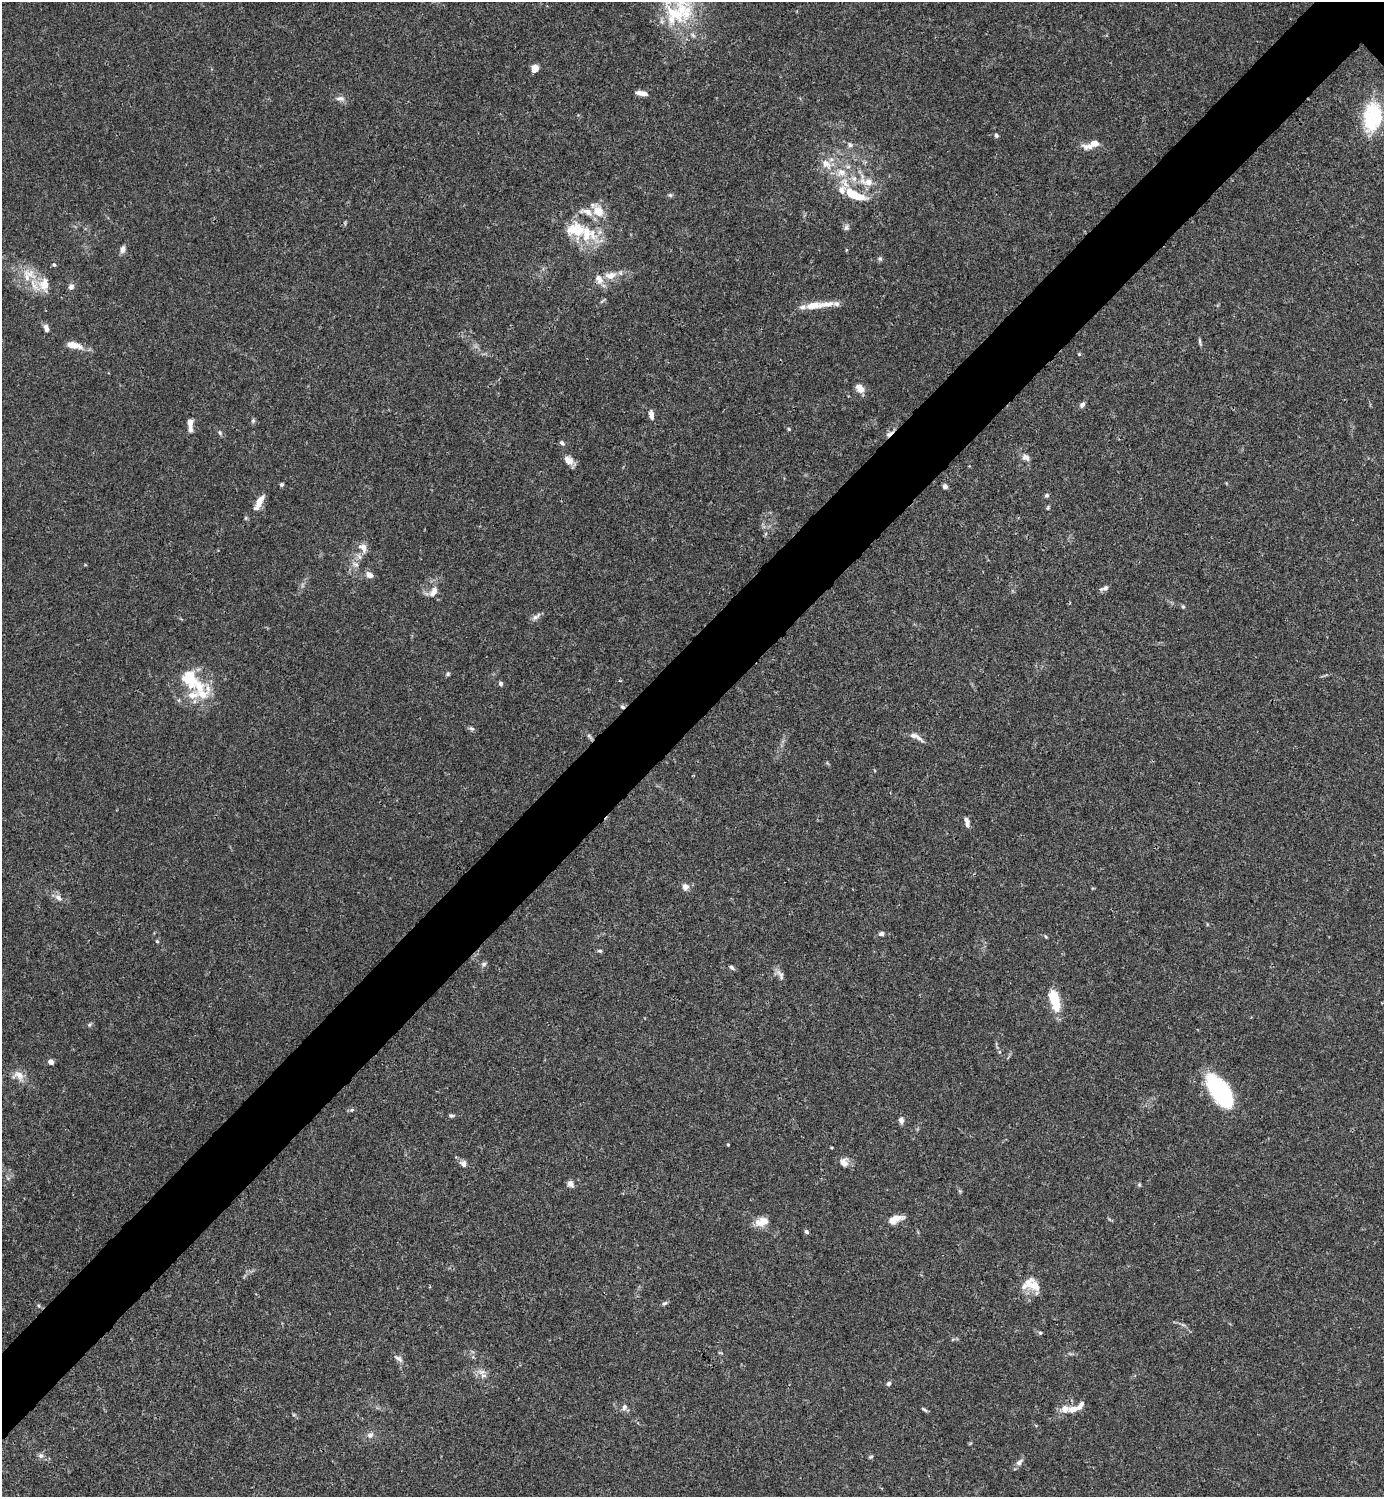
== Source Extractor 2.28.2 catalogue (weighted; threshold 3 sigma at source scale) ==
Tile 7 of 4 x 4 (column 3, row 2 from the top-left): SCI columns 3062-4443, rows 2990-4484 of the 5981 x 5982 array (HDU 1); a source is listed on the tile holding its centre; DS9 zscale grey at full resolution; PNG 1386 x 1499 px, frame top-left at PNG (2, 2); no overlay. Shown black and unused: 6% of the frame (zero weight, under 3 of 4 exposures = <1% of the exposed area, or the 3 px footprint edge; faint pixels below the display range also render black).
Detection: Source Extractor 2.28.2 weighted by HDU 2 'WHT'; one run over the whole footprint, this tile lists its part. Background 0.0149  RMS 0.0021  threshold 0.00953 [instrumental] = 3 sigma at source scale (4.5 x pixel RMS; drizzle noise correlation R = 1.50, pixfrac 1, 0.05/0.05 arcsec/px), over >= 5 px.
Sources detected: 118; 1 inside a brighter object's white glare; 1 cosmic-ray / hot-pixel residue — not listed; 19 inside a brighter listed object's ellipse — not listed separately; the other 97 listed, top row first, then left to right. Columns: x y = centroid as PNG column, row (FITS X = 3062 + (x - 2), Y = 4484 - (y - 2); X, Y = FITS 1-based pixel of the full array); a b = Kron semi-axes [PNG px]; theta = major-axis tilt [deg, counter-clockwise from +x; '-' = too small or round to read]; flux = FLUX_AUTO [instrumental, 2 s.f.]
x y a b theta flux
682 9 50 23 84 15
535 68 7 6 - 1.6
642 93 13 5 -9 1.4
340 99 12 7 -4 1
1372 117 33 20 83 13
996 135 6 5 - 0.43
850 145 8 6 -40 0.6
1090 146 21 8 0 1.9
826 164 12 9 -43 2
841 172 13 12 - 2.7
868 182 13 11 12 2.1
853 194 21 10 -28 5
670 195 6 5 - 0.35
598 211 16 10 -52 3.6
846 228 7 7 - 0.55
586 234 25 23 -43 8.6
123 249 9 6 75 0.88
880 259 7 5 -3 0.41
54 265 5 4 - 0.37
30 274 23 12 -28 4.1
611 275 15 10 11 2.4
71 287 7 6 - 0.75
602 301 7 4 44 0.32
813 305 28 9 7 3.5
46 328 9 5 -73 1
1200 342 10 3 -75 0.41
73 345 17 7 -11 3
1079 354 4 3 - 0.22
860 388 11 8 -49 1.8
1082 405 7 5 50 0.62
651 415 12 5 -79 1
253 420 6 5 - 0.34
190 423 14 5 -88 2.1
789 429 4 4 - 0.23
220 433 7 5 -63 0.41
889 434 13 5 36 0.79
562 443 7 5 -44 0.5
1026 457 11 7 -33 0.98
568 460 14 9 -35 1.6
282 484 5 4 - 0.35
945 486 5 4 - 0.93
1047 495 5 5 - 0.41
259 502 23 7 60 2.4
1048 508 7 3 81 0.27
363 547 12 10 -39 1.5
359 557 9 6 -50 0.74
355 564 11 5 -26 0.65
370 575 10 7 -25 1.1
1104 588 12 5 19 0.67
433 592 14 8 61 1.6
1183 607 5 4 - 0.27
536 617 15 6 39 0.78
448 674 6 5 - 0.34
190 679 26 19 -60 7.9
501 684 5 4 - 0.56
472 728 7 5 -18 0.45
913 735 13 7 -5 1.3
589 736 11 4 -44 0.52
967 822 11 5 -79 1
685 887 9 8 - 1
58 897 11 6 -39 0.95
881 934 6 5 - 0.64
1046 937 5 3 - 0.24
157 941 5 4 - 0.26
600 951 6 4 -9 0.36
484 964 7 6 - 0.46
732 968 7 5 -40 0.44
780 975 17 6 -59 0.99
1054 999 19 7 -73 8.7
89 1025 6 4 46 0.31
51 1062 6 5 - 0.83
18 1075 16 12 -30 2.1
1218 1087 32 17 -64 21
352 1110 6 5 - 0.34
451 1115 6 5 - 0.36
901 1120 6 5 - 0.96
728 1144 4 3 - 0.19
844 1162 13 10 -79 1.4
463 1164 9 7 -45 0.92
570 1183 8 6 -64 0.99
1139 1185 5 5 - 0.28
895 1219 15 8 22 2.5
762 1222 16 10 16 2.5
806 1232 6 4 -47 0.44
1034 1286 26 15 -4 3.3
664 1303 8 5 27 0.41
1040 1333 5 5 - 0.29
398 1359 13 6 -34 0.79
481 1372 10 7 15 1.1
889 1383 6 5 - 0.47
624 1407 8 6 58 0.67
1073 1409 12 7 13 1.7
924 1410 9 4 -32 0.37
370 1435 9 7 15 0.78
41 1456 8 7 - 0.65
871 1457 7 3 9 0.27
1019 1462 11 6 42 0.85
Overlapping masked pixels (flux is a lower limit): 1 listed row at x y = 889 434
Isophote crosses this tile's border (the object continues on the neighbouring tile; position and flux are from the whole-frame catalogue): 1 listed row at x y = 682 9